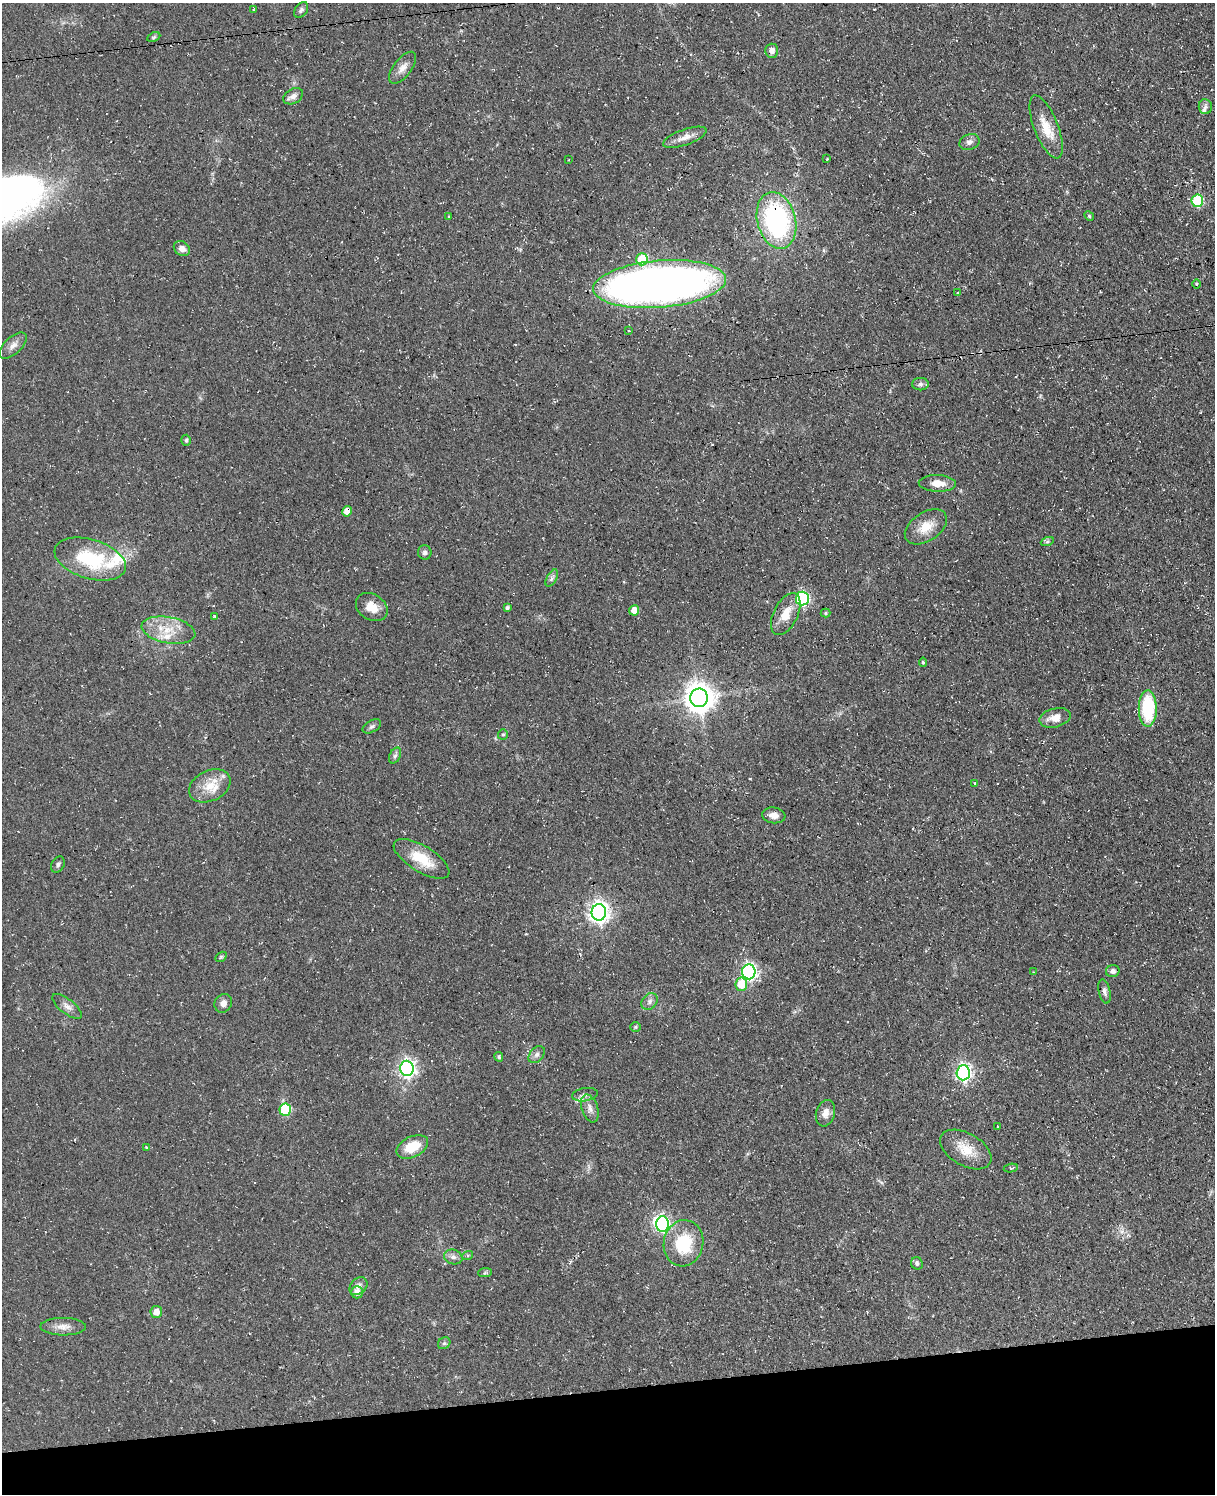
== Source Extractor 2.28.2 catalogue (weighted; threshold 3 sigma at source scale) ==
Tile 10 of 4 x 3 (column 2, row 3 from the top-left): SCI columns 1282-2494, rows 260-1751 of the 4953 x 4872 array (HDU 1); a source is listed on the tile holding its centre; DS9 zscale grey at full resolution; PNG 1217 x 1496 px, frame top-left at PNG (2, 3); each listed source drawn as its Kron ellipse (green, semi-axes under 4 px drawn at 4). Shown black and unused: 7% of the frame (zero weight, under 3 of 4 exposures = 4% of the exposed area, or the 3 px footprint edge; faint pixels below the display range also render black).
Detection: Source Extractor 2.28.2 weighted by HDU 2 'WHT'; one run over the whole footprint, this tile lists its part. Background 0.0687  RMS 0.0068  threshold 0.0304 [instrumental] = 3 sigma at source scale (4.5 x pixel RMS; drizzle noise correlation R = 1.50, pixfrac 1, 0.05/0.05 arcsec/px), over >= 5 px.
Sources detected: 94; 1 inside a brighter object's white glare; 3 cosmic-ray / hot-pixel residue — neither listed nor drawn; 3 inside a brighter listed object's ellipse — not listed separately; the other 87 listed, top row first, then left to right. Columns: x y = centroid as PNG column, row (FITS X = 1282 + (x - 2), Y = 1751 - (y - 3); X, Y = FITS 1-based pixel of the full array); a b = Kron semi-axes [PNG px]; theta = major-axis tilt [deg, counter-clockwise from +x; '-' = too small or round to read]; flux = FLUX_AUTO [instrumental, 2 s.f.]
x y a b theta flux
253 10 3 2 - 0.64
301 10 9 6 54 1.7
154 37 7 4 25 0.94
772 51 7 6 - 3.6
403 68 19 9 53 5.5
293 96 10 7 31 3.5
1205 107 7 6 - 2
1046 127 33 12 -69 14
685 137 23 8 19 6
969 142 10 7 21 2.8
827 159 3 3 - 0.76
569 160 4 2 - 0.47
1197 201 6 6 - 53
449 216 3 3 - 0.63
1089 216 5 4 - 0.8
776 220 29 19 -76 100
182 249 8 7 - 3.8
642 259 6 5 - 29
660 284 66 23 5 460
1197 284 5 3 - 0.67
958 293 3 2 - 1.2
629 331 3 3 - 2.1
13 346 17 8 43 4.3
920 384 8 6 1 2
186 440 5 4 - 1.1
937 483 19 8 -2 7.6
347 511 5 5 - 6.8
926 527 23 14 34 12
1047 542 6 4 19 1.1
425 552 7 6 - 2.1
90 559 37 19 -17 43
552 578 9 5 61 1.9
802 599 7 6 - 110
372 607 17 12 -33 9.3
507 608 4 4 - 1.7
634 610 5 5 - 6.3
825 613 5 4 - 0.78
786 614 22 12 63 11
215 616 4 3 - 0.81
168 630 27 13 -11 16
923 662 4 4 - 0.99
699 698 9 8 - 960
1148 708 18 9 -90 42
1055 718 16 9 14 7.3
372 726 10 6 29 1.9
503 734 5 5 - 1.1
395 756 8 5 62 1.6
975 783 3 3 - 0.5
210 786 22 15 26 13
774 815 11 8 -7 4.5
421 859 31 13 -31 18
58 864 8 6 60 1.7
599 912 8 7 - 400
221 957 6 4 31 0.99
1113 971 7 6 - 2.1
749 972 7 6 - 170
1033 972 4 2 - 0.48
741 984 7 6 - 14
1105 991 12 6 -78 2.6
650 1002 9 7 49 2.5
223 1003 10 8 55 3.7
67 1006 18 7 -37 4
635 1027 5 4 - 0.9
537 1055 10 6 50 2.4
499 1057 5 4 - 1.3
407 1068 7 7 - 220
963 1073 7 6 - 200
585 1095 13 6 9 3
590 1108 14 8 -72 4.3
285 1110 6 5 - 37
825 1113 13 9 74 5
997 1126 2 2 - 0.4
146 1147 3 2 - 0.48
412 1147 17 10 27 17
966 1149 28 16 -30 14
1011 1168 7 4 9 0.96
663 1224 7 6 - 110
683 1243 23 19 79 31
468 1255 5 3 - 0.8
453 1257 9 7 -17 2.7
917 1263 6 5 - 1.7
485 1273 7 4 3 1.1
358 1286 10 7 43 3.2
357 1292 6 6 - 4.8
156 1312 6 5 - 5.4
63 1327 22 8 0 5.8
444 1343 7 5 41 1.3
Overlapping masked pixels (flux is a lower limit): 2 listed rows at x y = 776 220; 347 511